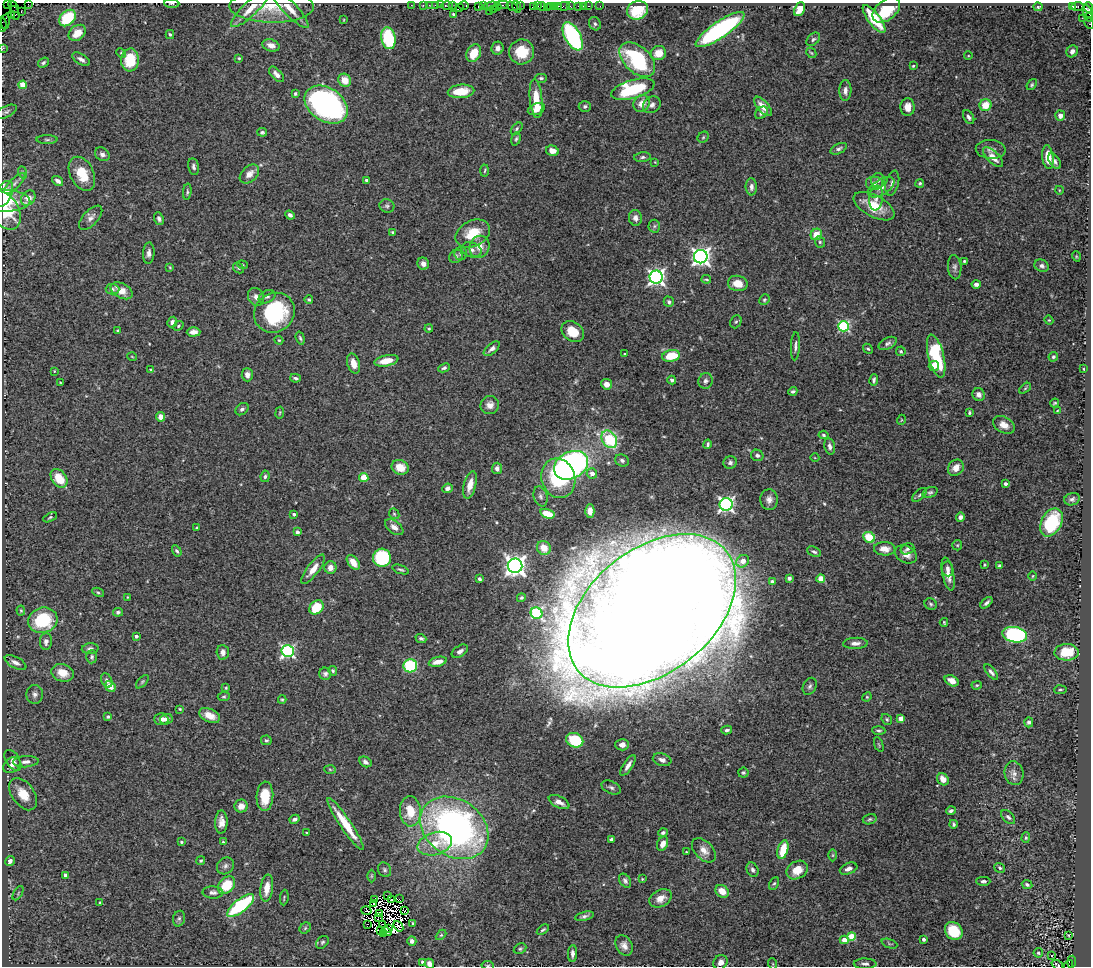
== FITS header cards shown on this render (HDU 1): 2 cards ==
NAXIS1  =                 1089
NAXIS2  =                  964

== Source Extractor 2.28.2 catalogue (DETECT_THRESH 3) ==
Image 1089 x 964 px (HDU 1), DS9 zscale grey, 1 PNG px = 1 image px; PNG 1093 x 968 px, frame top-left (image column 1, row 964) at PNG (2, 3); each listed source drawn as its Kron ellipse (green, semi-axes under 4 px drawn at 4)
Background 1.07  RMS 0.044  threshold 0.131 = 3 sigma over >= 5 px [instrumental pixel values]
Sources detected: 457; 14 with non-positive FLUX_AUTO (blend fragments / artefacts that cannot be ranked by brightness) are neither listed nor drawn; the other 443 listed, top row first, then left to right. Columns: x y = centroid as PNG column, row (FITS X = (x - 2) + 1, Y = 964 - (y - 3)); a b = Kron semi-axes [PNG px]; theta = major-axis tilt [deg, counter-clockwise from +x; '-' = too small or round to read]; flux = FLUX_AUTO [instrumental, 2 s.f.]
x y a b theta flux
7 4 2 2 - 53
28 4 2 2 - 45
172 4 7 3 -4 4.5
411 5 3 2 - 25
423 5 2 2 - 41
429 5 2 2 - 36
436 5 3 2 - 130
440 5 2 2 - 52
447 5 6 3 0 150
452 5 3 2 - 76
464 5 5 3 - 92
502 5 6 2 -1 340
272 6 42 16 -1 90
478 6 4 2 - 85
483 6 4 2 - 86
491 6 7 4 9 290
512 6 6 3 -32 270
516 6 6 2 -70 160
520 6 2 2 - 54
537 6 3 2 - 120
542 6 4 3 - 140
551 6 3 2 - 120
554 6 3 2 - 82
558 6 3 2 - 170
564 6 6 3 9 120
570 6 2 2 - 13
578 6 3 3 - 110
583 6 2 2 - 23
589 6 3 2 - 84
600 6 2 2 - 18
1072 6 3 3 - 930
1078 6 6 3 6 190
14 7 7 2 -54 65
459 7 2 2 - 20
497 7 4 3 - 200
533 7 4 3 - 150
547 7 2 2 - 100
1038 7 4 4 - 3.9
1088 7 5 2 - 110
289 8 26 6 -46 32
250 9 25 7 43 36
493 9 3 2 - 56
800 9 7 5 66 31
637 10 10 9 - 110
886 10 16 9 38 100
489 11 2 2 - 44
21 12 3 2 - 47
1087 12 7 3 -67 180
15 13 7 3 -71 130
453 14 3 3 - 3.7
11 16 2 2 - 31
1089 17 4 3 - 120
67 18 9 7 44 160
1082 18 2 2 - 33
874 19 17 6 -52 120
344 20 3 2 - 2
5 21 8 3 83 69
1089 23 6 2 -63 140
2 24 7 2 -83 91
595 24 7 5 -59 6.6
720 30 29 8 34 530
77 33 9 7 42 45
170 35 4 3 - 4.9
573 36 15 7 -62 410
388 38 11 7 -80 170
813 39 8 5 45 6.1
271 45 9 6 -17 17
498 48 6 6 - 12
2 49 3 2 - 27
1072 51 6 5 - 15
522 52 12 12 - 81
121 53 5 4 - 3.7
474 53 9 7 61 63
658 53 7 7 - 43
811 53 6 4 -44 3.6
968 56 4 3 - 2.1
239 58 4 3 - 3.3
81 59 10 5 -31 11
130 60 11 9 85 90
637 60 21 13 -43 300
43 63 6 4 35 6.2
913 66 4 3 - 3.3
277 74 9 5 -47 14
541 78 6 4 0 5.6
345 80 7 6 - 38
23 85 4 4 - 67
1032 85 6 4 52 4.5
633 89 22 9 16 220
461 91 13 6 5 72
845 91 10 6 89 15
295 94 4 4 - 5.3
536 99 19 6 -85 72
642 104 9 7 53 29
326 105 23 16 -33 790
652 105 9 7 35 12
986 105 6 5 - 51
585 106 6 5 - 7.2
763 106 12 5 -49 28
908 107 9 7 -88 26
536 109 9 5 19 22
6 112 11 5 27 8.2
761 113 7 5 42 7.6
1060 116 5 5 - 17
969 117 7 5 -60 9.1
517 129 7 4 47 5.1
262 132 5 4 - 4.9
703 137 6 5 - 3.9
516 139 7 4 73 5.2
47 140 10 4 0 5.5
839 149 9 5 26 8.3
991 149 15 9 -3 17
552 151 6 5 - 21
102 154 8 6 -38 10
642 157 8 5 7 6.6
993 157 13 5 -45 31
1048 157 12 5 -83 58
1055 161 9 5 -56 8.9
655 162 3 3 - 2.2
193 167 8 5 -78 8.9
485 170 6 3 87 3.3
22 172 6 4 -70 4.5
82 174 18 11 -63 72
249 174 11 7 43 26
367 180 3 3 - 6.3
58 181 6 4 -37 12
878 181 7 7 - 8.4
15 183 14 5 44 12
874 183 9 7 0 11
892 183 13 6 75 14
920 183 4 4 - 4.7
751 187 8 5 -87 13
881 187 15 7 32 25
1059 190 4 3 - 2.3
187 192 8 4 84 5.2
4 194 14 7 66 46
28 198 8 6 50 34
876 198 12 7 84 16
4 201 26 11 -2 70
387 206 7 6 - 7.1
874 206 22 10 -28 75
5 211 21 14 -58 94
290 215 5 3 - 7.2
91 218 15 7 47 16
635 218 8 6 -79 12
159 219 6 4 -68 8.4
654 226 6 6 - 6.4
393 232 4 4 - 5.1
473 234 18 13 26 76
816 234 6 5 - 43
820 242 6 5 - 5.8
479 247 11 10 - 28
471 250 10 7 -21 14
149 253 10 6 86 13
461 253 7 6 - 7.6
456 256 7 6 - 7.4
1076 256 5 3 - 2.7
701 257 7 6 - 1400
964 261 3 3 - 3.6
423 264 6 5 - 13
242 265 5 4 - 3.6
1042 266 7 6 - 11
170 267 4 3 - 2.8
955 267 12 6 -86 10
238 268 6 4 -46 3.9
656 277 6 6 - 1100
706 279 5 2 - 3.5
738 283 10 7 -11 36
976 284 4 3 - 9.5
112 289 7 5 -2 8.1
121 291 12 7 -30 38
256 297 9 7 -60 15
267 297 9 6 25 7.7
309 300 4 4 - 4.1
764 300 5 5 - 4.5
669 302 5 5 - 7.1
274 313 21 19 39 270
1049 320 4 4 - 2.9
172 322 5 4 - 9.3
736 322 7 5 65 4.8
178 326 5 4 - 4
844 326 5 5 - 350
429 328 4 3 - 3.5
118 330 3 3 - 3.1
194 332 7 4 2 17
573 332 12 9 -37 58
300 338 6 4 -73 4.7
279 340 4 4 - 3.1
888 343 10 5 28 8.6
795 346 14 4 87 10
492 349 9 5 40 12
868 349 5 4 - 4.3
901 351 5 5 - 4.6
625 354 3 3 - 3.7
671 356 9 5 12 85
936 356 22 7 -76 230
132 357 5 3 - 2.2
1053 357 5 4 - 5.1
386 361 12 5 12 45
354 363 10 6 -74 26
934 366 5 5 - 24
444 368 6 4 25 6.4
150 369 4 2 - 2.2
1084 369 3 2 - 2.3
54 371 3 2 - 2.1
247 375 6 5 - 17
296 378 5 3 - 6
672 380 4 4 - 5.5
874 380 6 4 79 7.2
706 381 8 7 - 10
60 382 3 2 - 2.2
607 384 5 5 - 21
1025 388 7 3 38 3.6
793 391 4 3 - 5.6
979 394 6 6 - 12
1055 403 4 3 - 3.5
490 405 9 9 - 19
242 409 7 5 41 7.6
1057 411 4 2 - 2
280 413 6 3 81 3.1
969 413 3 3 - 4.5
161 417 5 4 - 27
901 420 5 3 - 2.5
1004 425 12 8 -30 25
823 435 5 4 - 4.8
609 439 9 7 -57 200
708 444 5 3 - 5.4
830 446 8 5 -78 10
757 455 6 5 - 7.9
815 458 4 3 - 2.2
622 460 7 5 -26 8.7
730 463 6 6 - 8.8
571 465 18 13 28 840
400 467 9 7 -20 44
497 468 6 5 - 10
956 468 9 7 47 28
592 474 5 5 - 19
265 476 6 4 82 6.6
59 478 10 7 -55 62
364 478 4 4 - 91
558 478 20 17 -73 220
1005 484 3 3 - 9
470 485 14 6 75 33
447 488 5 4 - 11
930 492 8 5 20 6.5
920 495 9 4 43 5.8
540 496 10 6 -73 10
1072 499 8 6 19 8.6
769 500 10 8 -86 17
726 504 6 6 - 790
590 511 7 4 -89 16
294 514 3 3 - 6.1
394 514 6 4 -45 4.4
547 514 7 4 -18 65
50 517 7 4 29 4.1
960 517 5 4 - 11
1051 522 15 10 62 150
394 527 10 6 -38 15
197 528 3 2 - 3.1
297 532 4 4 - 5.8
869 537 6 5 - 83
957 545 5 5 - 3.2
544 548 7 6 - 39
885 549 11 7 -4 31
907 549 7 5 18 7.8
177 551 6 4 -56 5.7
814 552 7 5 -24 6.2
906 554 12 8 -28 26
382 558 9 9 - 210
743 561 7 5 39 32
353 562 8 5 -53 30
984 565 3 2 - 2.8
515 566 7 7 - 1900
1000 566 4 4 - 5.9
330 568 6 6 - 18
313 569 18 6 52 31
401 569 9 3 -19 5
947 569 7 5 -81 12
948 574 17 5 -78 26
1033 576 4 3 - 2.6
789 578 4 4 - 8.8
479 579 4 3 - 6.7
821 579 4 4 - 72
772 582 4 3 - 12
98 592 6 4 -27 4.7
127 597 4 2 - 2.1
521 598 4 4 - 4.7
986 603 7 3 43 7.6
931 604 6 5 - 5.5
316 607 8 6 44 90
21 611 5 4 - 3.1
652 611 95 62 39 25000
118 612 5 4 - 6.2
537 613 6 5 - 340
43 620 15 12 16 170
944 622 4 3 - 3
1015 635 12 7 -10 440
136 636 3 3 - 8.1
421 638 5 4 - 6.6
46 641 8 6 89 13
855 643 12 5 3 15
90 649 8 5 3 9.7
288 651 6 6 - 630
460 651 9 5 34 10
223 652 7 6 - 12
1067 652 12 8 3 79
92 657 6 5 - 5.9
438 662 9 4 14 26
15 663 12 5 -27 14
410 666 7 6 - 250
333 671 5 4 - 4.1
991 672 9 4 -51 8.8
62 673 11 8 -17 43
325 674 6 6 - 8.2
107 680 7 5 -64 7.9
952 681 7 5 -28 21
142 682 8 4 46 4.9
977 685 5 4 - 3.7
110 686 6 4 -47 32
810 686 9 6 62 9.3
226 688 3 3 - 3.3
1060 690 6 3 5 3.4
35 694 9 8 - 12
224 697 6 4 1 4.3
867 697 5 4 - 3.5
282 699 4 4 - 3.7
180 709 4 3 - 2.6
210 715 11 6 -24 30
108 717 4 3 - 3.7
901 718 4 4 - 29
161 719 7 6 - 13
166 719 6 5 - 9.5
887 719 6 5 - 4.9
1029 722 5 4 - 6.8
727 730 5 4 - 6.5
879 730 7 4 -4 5.2
266 740 5 4 - 4.8
575 740 9 7 -23 130
879 744 8 2 -69 3.1
622 745 7 5 -1 14
13 760 11 6 -57 15
662 760 9 6 -17 12
26 762 12 5 4 15
365 762 6 5 - 10
12 765 9 7 41 14
628 765 12 4 57 17
330 769 6 4 -3 3.1
743 773 5 5 - 5.1
1014 773 12 9 -74 17
943 779 6 5 - 26
611 787 10 6 -25 9.3
23 794 18 11 -54 56
265 796 14 8 87 68
559 802 11 6 -27 20
241 806 6 6 - 26
410 811 15 10 -86 74
951 811 5 4 - 6.3
1008 817 8 5 -45 7.9
294 819 5 3 - 7.6
870 819 7 5 17 5.5
221 822 11 6 88 21
345 824 31 5 -56 85
953 824 4 3 - 5.2
454 828 36 28 -35 1300
306 832 3 2 - 2.3
663 833 5 4 - 7.1
1026 838 5 4 - 4.1
611 839 4 3 - 5.4
181 842 4 3 - 3.7
223 842 3 3 - 3.4
435 844 18 11 17 59
663 844 7 5 66 20
704 850 14 9 -46 25
783 850 9 5 75 71
686 852 3 2 - 2.8
833 855 6 4 90 3.9
201 860 5 4 - 4.8
10 861 5 4 - 9.4
225 866 9 7 44 9.8
1000 868 6 4 -34 4.8
849 869 9 5 21 13
384 870 7 6 - 6.9
753 870 7 5 -63 9.8
797 870 11 8 30 45
66 875 4 4 - 11
371 876 6 4 90 4
642 879 4 3 - 2.5
625 881 7 5 -57 8.2
983 881 7 4 0 6.7
774 883 6 4 60 4.7
1027 884 5 4 - 6.6
226 885 10 7 47 81
267 888 14 6 83 41
722 891 7 5 -38 39
213 892 10 6 -2 11
18 893 8 3 59 3.2
388 896 2 2 - 0.6
284 897 8 3 84 3.4
660 898 12 8 27 31
375 899 3 2 - 1.9
392 899 3 2 - 6.6
399 899 2 2 - 2.9
100 903 4 3 - 2.7
374 903 2 2 - 1.2
241 905 16 6 38 260
366 910 5 3 - 3.6
404 910 3 2 - 0.44
379 914 2 2 - 1.6
584 916 10 4 12 7.9
378 918 2 2 - 0.63
179 919 8 6 74 6.9
413 923 4 3 - 2.7
367 924 2 2 - 2.4
382 925 3 2 - 3.6
398 926 6 3 -52 9.9
305 928 6 5 - 4.1
389 928 4 2 - 6.5
543 930 7 3 33 4.8
380 931 4 2 - 1
954 931 10 8 -49 97
387 932 5 3 - 3.6
383 933 4 2 - 2.8
441 935 6 4 44 3.7
1068 935 3 2 - 2.2
851 936 4 4 - 92
923 939 3 3 - 8.6
844 940 4 4 - 30
412 941 4 4 - 13
322 942 7 5 44 5.8
889 944 8 3 -21 3.9
624 945 11 8 -60 19
520 949 6 5 - 4.8
572 953 8 4 87 12
1038 953 5 4 - 5.3
1051 956 3 2 - 5.5
422 962 3 3 - 6
720 962 8 6 55 16
1072 962 6 3 84 300
429 964 5 4 - 12
773 964 5 3 - 2.5
865 964 11 5 -1 9.7
488 965 6 3 -7 3.3
1057 965 6 2 -36 4.4
1068 965 5 3 - 200
At the frame edge (FLAGS 8, measured only in part): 12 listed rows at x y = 7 4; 28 4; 172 4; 1089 17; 1089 23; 2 24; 2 49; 5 211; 429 964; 488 965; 1057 965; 1068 965
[14 non-positive-flux detections neither listed nor drawn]